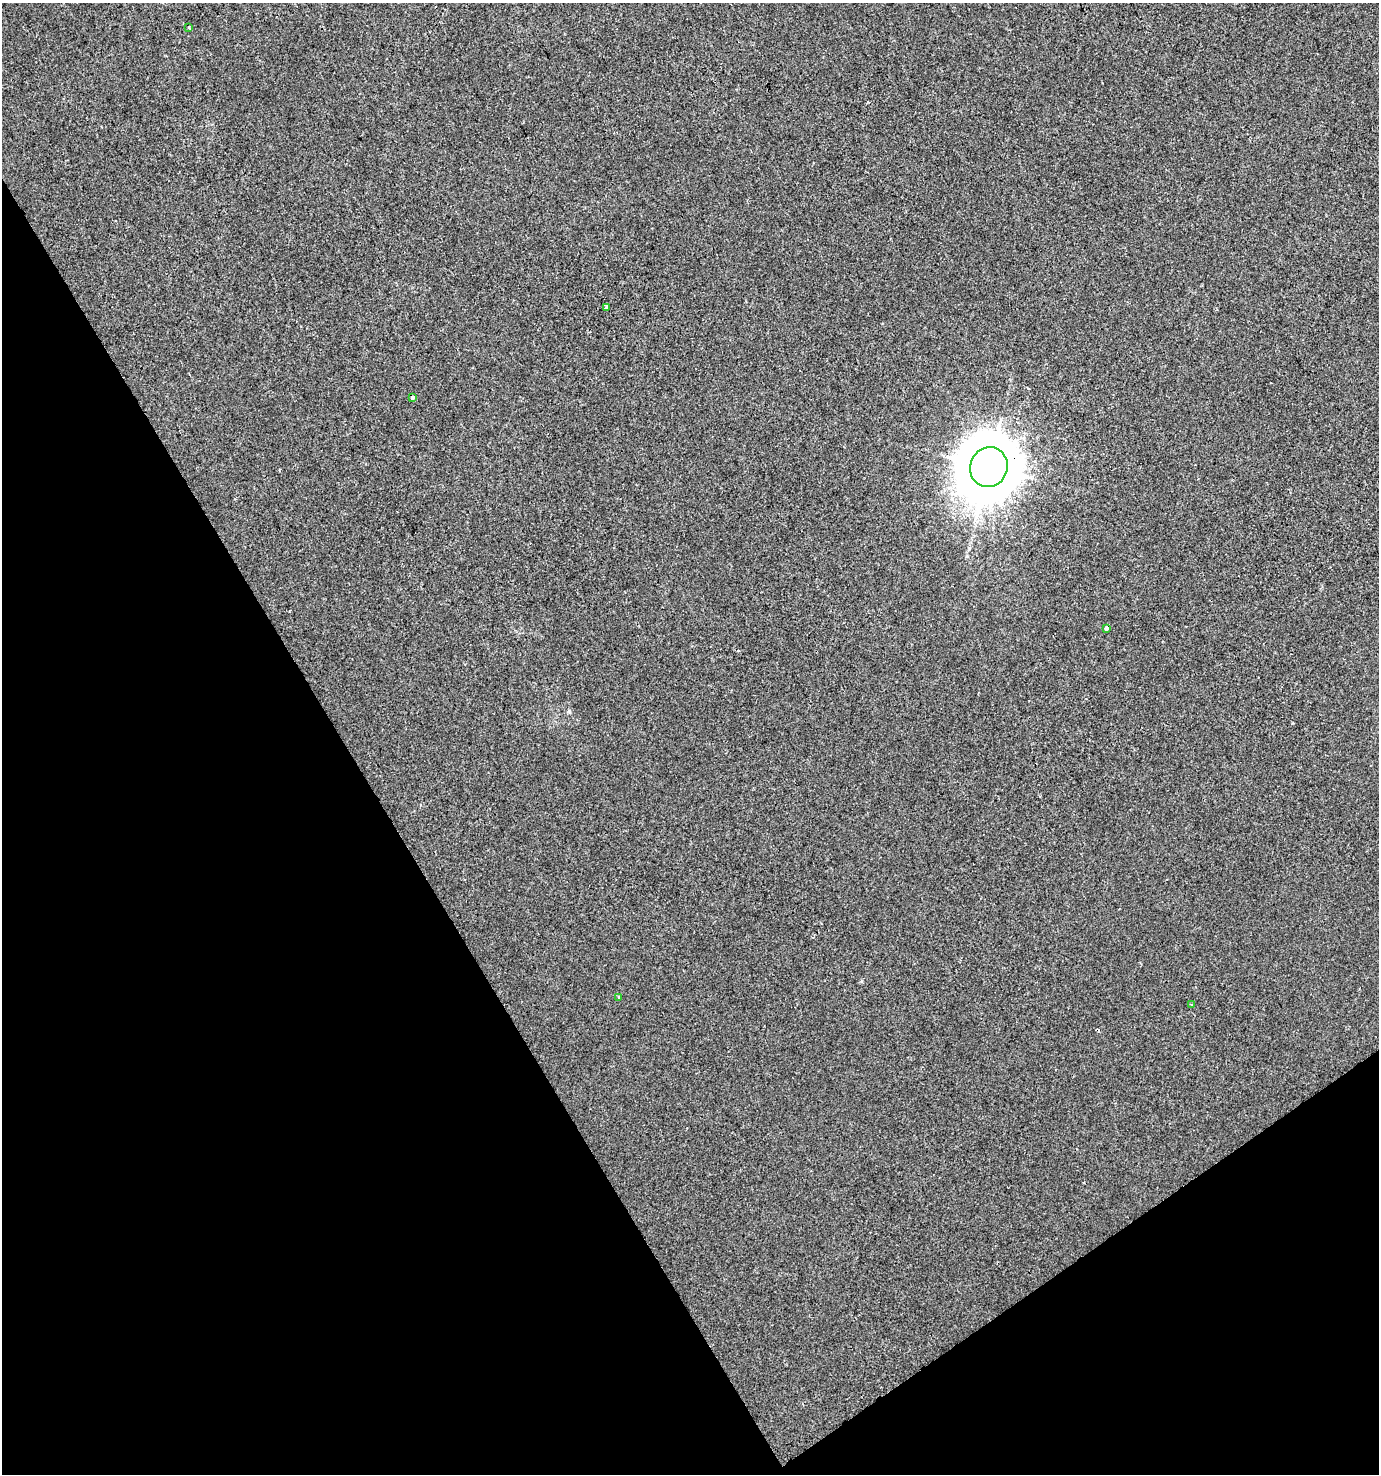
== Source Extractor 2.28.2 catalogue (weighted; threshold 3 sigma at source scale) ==
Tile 14 of 4 x 4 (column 2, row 4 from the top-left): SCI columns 1495-2871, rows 4-1475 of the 5803 x 5892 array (HDU 1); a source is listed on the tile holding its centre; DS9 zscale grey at full resolution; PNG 1381 x 1476 px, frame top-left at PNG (2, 3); each listed source drawn as its Kron ellipse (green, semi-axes under 4 px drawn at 4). Shown black and unused: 31% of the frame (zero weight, under 2 of 3 exposures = <1% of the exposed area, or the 3 px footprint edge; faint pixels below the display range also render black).
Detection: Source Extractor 2.28.2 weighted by HDU 2 'WHT'; one run over the whole footprint, this tile lists its part. Background 5.08e-05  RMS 0.0042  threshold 0.0189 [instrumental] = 3 sigma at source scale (4.5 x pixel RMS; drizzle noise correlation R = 1.50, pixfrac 1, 0.0396/0.0396 arcsec/px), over >= 5 px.
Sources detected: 8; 1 cosmic-ray / hot-pixel residue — neither listed nor drawn; the other 7 listed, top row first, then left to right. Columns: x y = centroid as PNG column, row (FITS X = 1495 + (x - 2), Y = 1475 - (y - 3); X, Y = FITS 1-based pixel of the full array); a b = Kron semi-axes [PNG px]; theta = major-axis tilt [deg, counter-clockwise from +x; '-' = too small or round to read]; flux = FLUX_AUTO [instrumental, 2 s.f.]
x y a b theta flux
188 27 3 2 - 0.32
606 307 3 3 - 3.9
413 397 4 3 - 2.5
989 467 20 18 68 3500
1106 628 4 3 - 2.4
619 997 4 3 - 0.57
1191 1004 3 2 - 0.3
Overlapping masked pixels (flux is a lower limit): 1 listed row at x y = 989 467